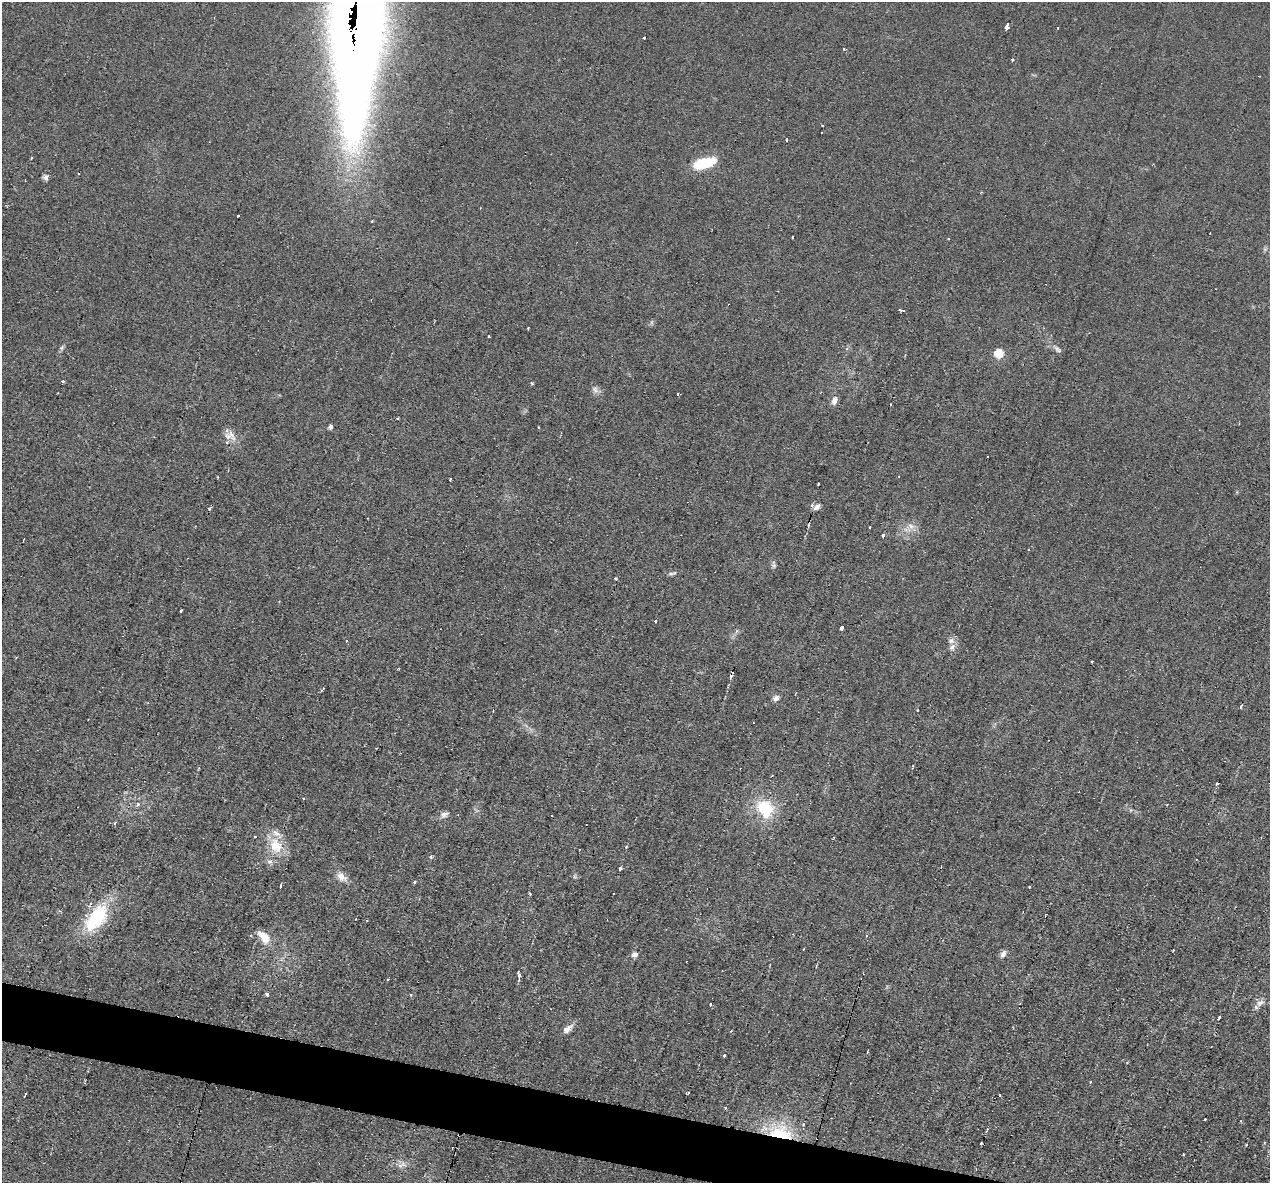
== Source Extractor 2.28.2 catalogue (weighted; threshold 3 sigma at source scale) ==
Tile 6 of 4 x 4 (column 2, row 2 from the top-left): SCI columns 1269-2536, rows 2609-3789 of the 5071 x 5095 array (HDU 1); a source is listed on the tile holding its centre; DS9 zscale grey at full resolution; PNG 1272 x 1185 px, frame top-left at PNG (2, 2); no overlay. Shown black and unused: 3% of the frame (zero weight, under 2 of 3 exposures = <1% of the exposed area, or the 3 px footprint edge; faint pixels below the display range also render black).
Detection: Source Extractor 2.28.2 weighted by HDU 2 'WHT'; one run over the whole footprint, this tile lists its part. Background 0.0451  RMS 0.0069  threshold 0.031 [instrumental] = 3 sigma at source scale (4.5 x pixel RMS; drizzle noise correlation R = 1.50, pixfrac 1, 0.05/0.05 arcsec/px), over >= 5 px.
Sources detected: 109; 17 cosmic-ray / hot-pixel residue — not listed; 4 inside a brighter listed object's ellipse — not listed separately; the other 88 listed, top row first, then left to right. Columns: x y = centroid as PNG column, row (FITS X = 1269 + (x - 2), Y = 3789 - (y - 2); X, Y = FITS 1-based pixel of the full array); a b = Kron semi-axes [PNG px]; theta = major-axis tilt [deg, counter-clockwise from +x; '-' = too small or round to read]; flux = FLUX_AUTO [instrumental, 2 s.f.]
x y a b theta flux
357 22 148 29 87 2400
1006 27 5 3 - 11
644 38 3 3 - 1.1
844 49 3 3 - 6.7
1013 60 4 3 - 0.83
822 126 3 2 - 0.75
787 140 3 3 - 1.3
31 158 3 2 - 0.77
704 163 27 11 15 25
46 177 7 6 - 2.6
237 215 3 3 - 5.9
793 237 3 2 - 0.73
948 239 3 2 - 0.7
902 310 5 3 - 3.4
489 337 3 2 - 1.1
62 348 7 5 60 1.4
1057 350 9 6 -50 2.1
999 353 6 6 - 22
63 381 4 3 - 1
532 383 4 3 - 0.87
595 389 11 7 -43 3
678 394 3 3 - 1.9
834 401 11 7 76 3.9
398 418 3 2 - 0.67
330 427 6 4 67 1.5
538 427 3 2 - 0.68
232 436 18 5 -66 4.8
227 442 4 4 - 1.6
988 457 2 2 - 0.77
451 479 3 2 - 0.78
818 484 3 2 - 1.6
817 507 9 6 48 3.3
209 508 4 3 - 1.1
809 525 6 4 69 1
911 526 11 7 -25 4.3
870 528 3 3 - 1.8
883 535 3 3 - 9.9
774 565 7 6 - 1.6
671 574 7 4 -19 1.4
616 579 3 3 - 1.3
181 611 3 3 - 1.7
655 621 3 3 - 1.2
842 628 4 3 - 6.2
952 647 10 6 39 2.9
323 688 3 3 - 1.1
776 698 8 6 37 2.8
1241 706 4 3 - 3.1
1217 784 3 3 - 6.9
138 804 6 4 46 1.1
1167 804 3 2 - 0.5
765 808 26 20 -50 30
444 814 11 7 33 3
115 823 4 2 - 2.8
255 837 3 2 - 1.1
274 846 24 13 -81 17
626 847 4 3 - 0.93
431 857 5 4 - 0.89
620 868 4 3 - 17
341 876 15 9 -35 5.7
415 882 3 3 - 3.3
280 886 5 3 - 3.2
1029 887 3 3 - 1.2
97 917 34 17 52 50
866 936 4 3 - 0.61
264 937 18 9 -48 10
634 954 8 6 21 2.8
1003 954 10 7 62 2.8
519 975 6 3 -73 2.8
388 979 3 3 - 1.3
267 994 5 4 - 1.3
411 995 4 3 - 0.6
1020 1003 3 2 - 0.49
1260 1003 14 8 33 4
710 1004 3 3 - 2.3
1219 1018 3 3 - 4
568 1029 14 7 39 4.6
731 1031 3 2 - 0.58
867 1052 3 2 - 0.85
724 1055 3 3 - 2.1
85 1082 4 2 - 0.65
688 1093 3 3 - 2.1
25 1094 4 2 - 1.1
725 1107 3 3 - 2.6
1205 1119 3 2 - 0.87
780 1133 31 18 -17 41
1246 1145 2 2 - 0.54
1183 1154 2 2 - 0.74
400 1166 7 6 - 2.6
Overlapping masked pixels (flux is a lower limit): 2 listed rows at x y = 357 22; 780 1133
Isophote crosses this tile's border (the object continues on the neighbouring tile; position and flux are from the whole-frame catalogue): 1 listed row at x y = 357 22